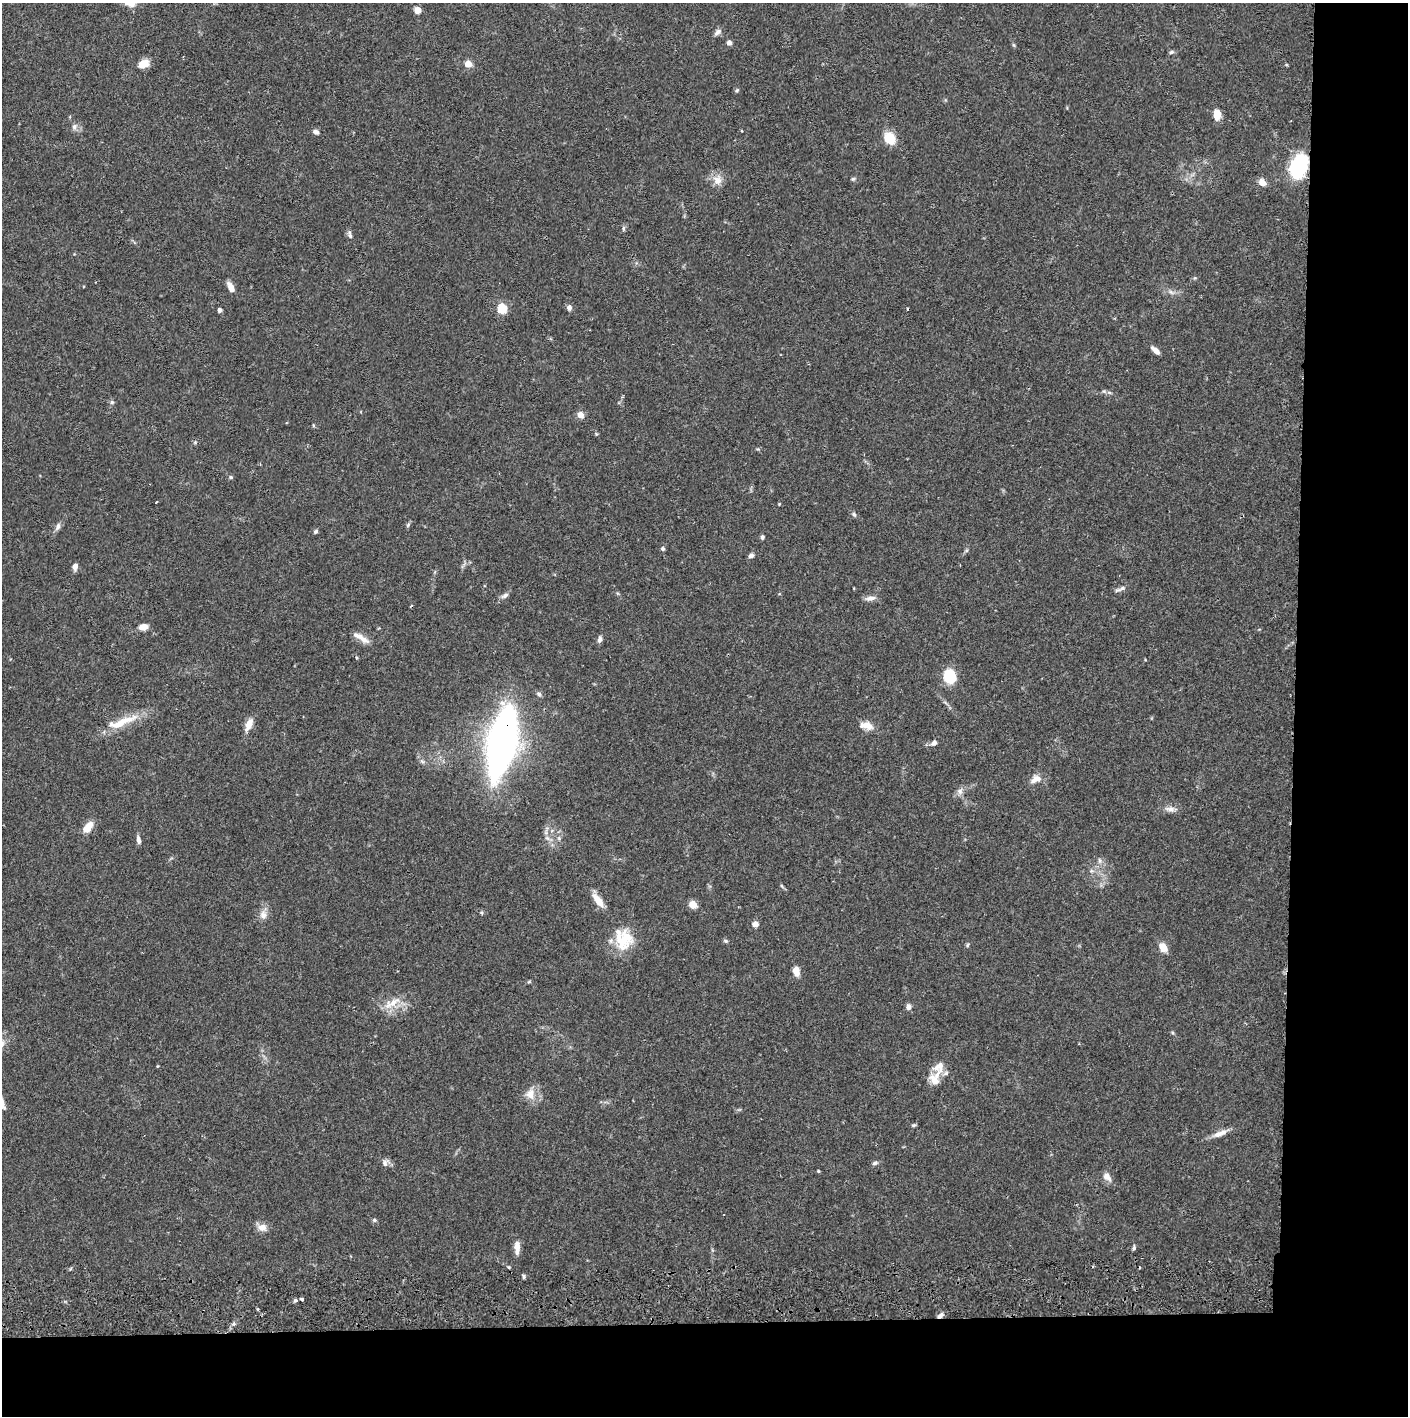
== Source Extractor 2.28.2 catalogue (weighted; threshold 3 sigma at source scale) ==
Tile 9 of 3 x 3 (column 3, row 3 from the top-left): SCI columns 2817-4222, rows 57-1470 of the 4229 x 4357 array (HDU 1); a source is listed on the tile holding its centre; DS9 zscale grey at full resolution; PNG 1410 x 1418 px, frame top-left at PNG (2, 3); no overlay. Shown black and unused: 14% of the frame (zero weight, under 2 of 3 exposures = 3% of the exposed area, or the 3 px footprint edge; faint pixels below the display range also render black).
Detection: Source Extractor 2.28.2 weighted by HDU 2 'WHT'; one run over the whole footprint, this tile lists its part. Background 0.0681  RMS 0.0049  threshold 0.0219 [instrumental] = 3 sigma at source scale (4.5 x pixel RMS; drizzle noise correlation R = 1.50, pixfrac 1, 0.05/0.05 arcsec/px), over >= 5 px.
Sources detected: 101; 3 cosmic-ray / hot-pixel residue — not listed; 4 inside a brighter listed object's ellipse — not listed separately; the other 94 listed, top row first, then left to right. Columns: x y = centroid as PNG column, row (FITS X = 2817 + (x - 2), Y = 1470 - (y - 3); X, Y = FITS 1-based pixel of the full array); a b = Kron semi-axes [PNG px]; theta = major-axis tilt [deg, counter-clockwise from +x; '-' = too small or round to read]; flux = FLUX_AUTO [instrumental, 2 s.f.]
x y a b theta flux
417 10 7 6 - 3.5
717 32 12 6 43 1.9
729 43 6 6 - 1.5
1014 45 6 4 -70 0.6
1171 52 7 5 18 0.93
143 64 10 7 34 7.7
468 64 6 6 - 5.5
737 90 5 4 - 0.63
1217 115 8 5 90 9.5
74 127 8 7 - 1.8
316 132 7 5 -26 1.7
890 138 9 8 - 15
1299 167 16 11 68 54
853 179 6 4 22 0.73
717 180 14 13 - 4.5
1262 182 10 8 -42 3.1
623 228 8 4 82 0.85
350 234 12 4 -74 1.3
231 287 11 6 -63 4
1171 292 8 4 -44 1.3
569 307 6 5 - 1.9
502 309 5 5 - 28
219 310 5 4 - 1.2
1156 351 11 5 -42 3
112 402 6 5 - 0.87
580 415 7 6 - 3.4
313 425 5 3 - 0.47
596 434 5 4 - 0.49
195 442 5 5 - 0.69
231 477 5 4 - 0.76
779 504 4 3 - 0.37
854 514 7 4 -62 0.92
408 525 7 4 54 0.74
58 527 11 6 68 1.8
316 531 6 5 - 0.89
762 537 5 4 - 1.1
663 549 5 5 - 0.81
751 555 6 5 - 1.6
75 566 8 6 73 2.1
1122 588 11 5 18 1.7
505 596 11 5 28 1.7
870 598 12 7 8 2.6
143 627 10 7 6 3.4
362 638 23 7 -35 4.4
600 639 8 6 77 1.6
950 676 10 8 -73 23
539 694 7 5 -45 1.1
121 723 50 10 24 12
249 724 15 7 66 4.9
866 725 18 9 -9 4.9
502 743 62 21 77 250
934 743 7 6 - 1.9
422 761 8 4 -45 1.2
1036 779 16 9 28 4
960 791 9 8 - 2.2
1170 809 15 7 -9 2.8
88 827 13 8 55 6.2
547 838 7 5 -44 1.4
559 838 5 5 - 0.89
138 840 10 5 -78 1.8
1099 861 8 4 -82 1.1
782 886 6 4 -70 0.63
598 900 18 7 -53 6.4
693 904 6 6 - 6.5
482 913 6 3 -71 0.59
263 915 12 10 83 3.3
755 924 6 6 - 3
623 939 29 23 -74 16
726 941 7 5 -27 0.82
967 945 6 3 70 0.62
1163 947 9 7 -56 6
796 971 10 6 -81 4.8
529 982 6 4 2 0.58
392 1003 29 10 30 7.4
908 1007 8 6 89 1.7
1172 1033 6 4 -45 0.63
157 1066 5 3 - 0.4
934 1080 21 15 80 6.7
530 1094 15 13 73 5.8
914 1125 6 4 20 0.69
1223 1132 13 8 22 3.1
385 1163 10 8 -88 2
875 1163 7 5 27 1.1
818 1171 4 4 - 0.45
1107 1177 13 8 -51 3.1
374 1220 6 5 - 0.83
262 1227 12 9 -11 3.8
517 1247 16 6 -90 4.3
1134 1248 7 4 87 0.84
509 1267 4 4 - 0.52
524 1276 7 3 -71 0.73
302 1299 3 3 - 2.5
295 1300 5 4 - 0.96
940 1316 8 5 40 1.9
Overlapping masked pixels (flux is a lower limit): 3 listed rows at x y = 1299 167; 502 743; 940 1316